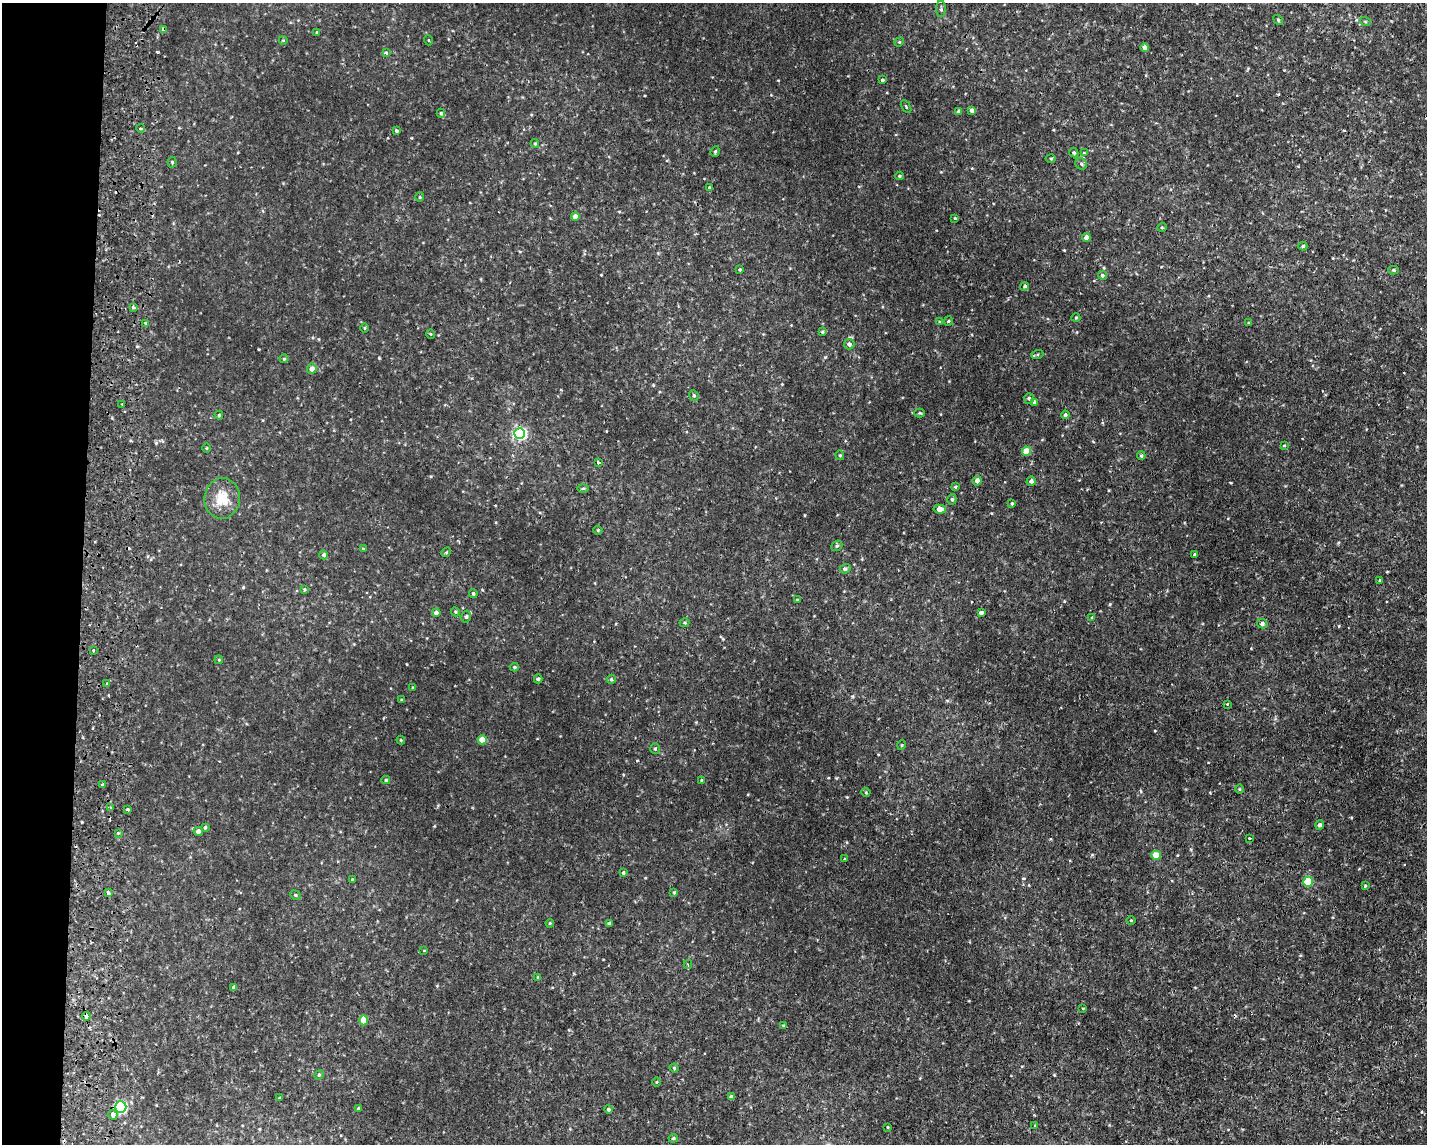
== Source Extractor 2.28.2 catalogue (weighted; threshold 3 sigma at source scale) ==
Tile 4 of 3 x 4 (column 1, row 2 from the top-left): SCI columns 279-1703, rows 2312-3453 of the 4722 x 4622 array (HDU 1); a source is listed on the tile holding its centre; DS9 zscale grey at full resolution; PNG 1429 x 1146 px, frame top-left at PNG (2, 3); each listed source drawn as its Kron ellipse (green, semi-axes under 4 px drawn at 4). Shown black and unused: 6% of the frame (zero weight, under 2 of 3 exposures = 4% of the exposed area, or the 3 px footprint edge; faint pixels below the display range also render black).
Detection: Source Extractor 2.28.2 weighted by HDU 2 'WHT'; one run over the whole footprint, this tile lists its part. Background 0.00605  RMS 0.0038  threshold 0.0169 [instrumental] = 3 sigma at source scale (4.5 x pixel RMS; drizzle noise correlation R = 1.50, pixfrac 1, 0.05/0.05 arcsec/px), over >= 5 px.
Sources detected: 147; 1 cosmic-ray / hot-pixel residue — neither listed nor drawn; the other 146 listed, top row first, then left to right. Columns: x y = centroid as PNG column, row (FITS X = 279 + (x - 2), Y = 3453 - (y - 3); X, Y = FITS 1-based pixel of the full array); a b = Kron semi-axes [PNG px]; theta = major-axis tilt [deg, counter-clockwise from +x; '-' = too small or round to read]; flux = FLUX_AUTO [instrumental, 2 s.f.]
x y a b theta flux
941 9 8 5 90 0.77
1278 20 5 4 - 0.49
1365 21 5 3 - 0.37
163 30 4 3 - 4
317 32 4 3 - 0.34
283 40 4 3 - 0.26
428 40 5 3 - 0.29
899 42 5 4 - 0.34
1145 47 4 4 - 1.1
386 53 4 3 - 0.56
882 80 3 3 - 0.53
906 107 7 3 -58 0.37
972 110 4 3 - 1.5
959 112 4 4 - 1.4
441 113 4 4 - 0.61
140 128 4 3 - 0.83
396 131 3 3 - 0.57
535 144 4 3 - 0.53
715 151 5 4 - 0.51
1074 153 5 4 - 0.61
1084 153 3 3 - 0.31
1051 158 5 3 - 0.41
172 162 5 4 - 0.5
1081 164 6 5 - 0.71
899 176 4 3 - 0.44
709 187 3 2 - 0.33
420 197 4 4 - 0.41
575 217 4 4 - 2.6
955 218 3 3 - 0.31
1162 227 4 4 - 0.43
1086 237 4 4 - 2.4
1303 246 4 3 - 0.65
740 270 4 3 - 0.37
1394 270 5 4 - 0.67
1102 275 4 4 - 0.66
1025 286 4 4 - 0.63
133 307 4 3 - 0.83
1076 318 4 4 - 0.39
948 321 5 4 - 0.43
940 322 4 3 - 0.38
146 323 4 3 - 1.2
1249 323 3 2 - 0.32
365 328 5 3 - 0.33
822 332 3 3 - 0.5
431 334 5 3 - 0.27
849 344 5 5 - 1.1
1037 355 6 4 19 0.6
284 359 4 4 - 0.36
312 369 5 5 - 2.2
694 395 5 4 - 0.56
1029 398 5 5 - 0.71
1034 402 4 4 - 1.1
122 405 3 3 - 0.39
920 413 5 4 - 0.4
219 415 4 4 - 0.33
1065 415 4 4 - 0.72
520 433 5 5 - 62
1284 446 4 3 - 0.32
206 448 4 3 - 0.3
1026 451 4 4 - 7.5
840 455 5 4 - 0.44
1141 456 4 4 - 0.62
598 462 3 3 - 1.4
977 481 5 4 - 2
1031 481 5 4 - 1
955 487 4 3 - 0.42
583 488 5 3 - 0.36
222 498 20 18 84 7.9
952 499 5 4 - 0.67
1012 503 3 3 - 0.56
940 509 6 4 -8 4.6
598 530 4 4 - 0.4
837 546 6 5 - 0.54
363 549 3 3 - 0.51
446 552 5 4 - 0.42
1195 554 3 3 - 0.58
324 555 4 4 - 0.75
845 569 5 4 - 0.75
1379 580 4 3 - 0.42
304 589 4 4 - 0.52
473 594 4 4 - 0.6
797 600 3 3 - 0.29
455 612 5 4 - 0.47
981 612 4 3 - 1
436 613 4 4 - 1.9
466 617 6 5 - 0.72
1092 617 4 3 - 0.37
685 623 5 4 - 0.48
1262 624 5 4 - 0.97
93 650 3 3 - 0.68
219 660 4 3 - 0.3
514 667 4 4 - 0.44
538 679 4 4 - 0.56
611 679 4 4 - 0.41
107 684 4 3 - 0.36
413 688 3 3 - 0.35
401 700 3 3 - 0.27
1227 704 3 3 - 0.27
401 740 4 4 - 0.32
482 740 4 4 - 5.5
902 745 5 3 - 0.32
655 749 5 4 - 0.59
386 780 4 3 - 0.54
701 780 4 3 - 0.26
103 785 3 3 - 0.99
1240 789 5 3 - 0.3
866 792 4 4 - 0.34
110 807 4 3 - 0.41
127 810 3 3 - 1.9
1320 825 5 4 - 1
205 828 4 3 - 0.58
198 831 4 4 - 1.7
118 833 3 3 - 0.29
1249 838 3 2 - 0.4
1156 855 5 4 - 6.6
844 859 4 3 - 0.31
623 873 4 3 - 0.57
352 880 4 3 - 0.3
1308 882 5 5 - 17
1365 886 3 2 - 0.3
108 893 4 3 - 3.7
674 893 4 4 - 0.41
296 895 5 4 - 0.53
1131 920 4 3 - 0.29
550 923 4 4 - 0.4
609 923 3 3 - 0.47
424 950 4 2 - 0.23
688 964 4 3 - 0.53
538 977 4 3 - 0.36
234 987 4 4 - 0.9
1083 1008 4 2 - 0.28
86 1016 4 3 - 3.7
364 1020 5 4 - 5.3
783 1026 4 4 - 0.37
674 1068 4 4 - 0.5
319 1075 5 4 - 0.48
657 1082 5 3 - 0.35
731 1097 4 4 - 1.4
279 1098 4 3 - 0.29
121 1107 6 5 - 35
359 1109 3 3 - 0.75
608 1109 4 4 - 0.67
113 1115 5 4 - 2.1
1035 1126 3 3 - 0.3
888 1127 3 2 - 0.25
673 1138 5 4 - 0.51
Overlapping masked pixels (flux is a lower limit): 3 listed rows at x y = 163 30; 140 128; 86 1016